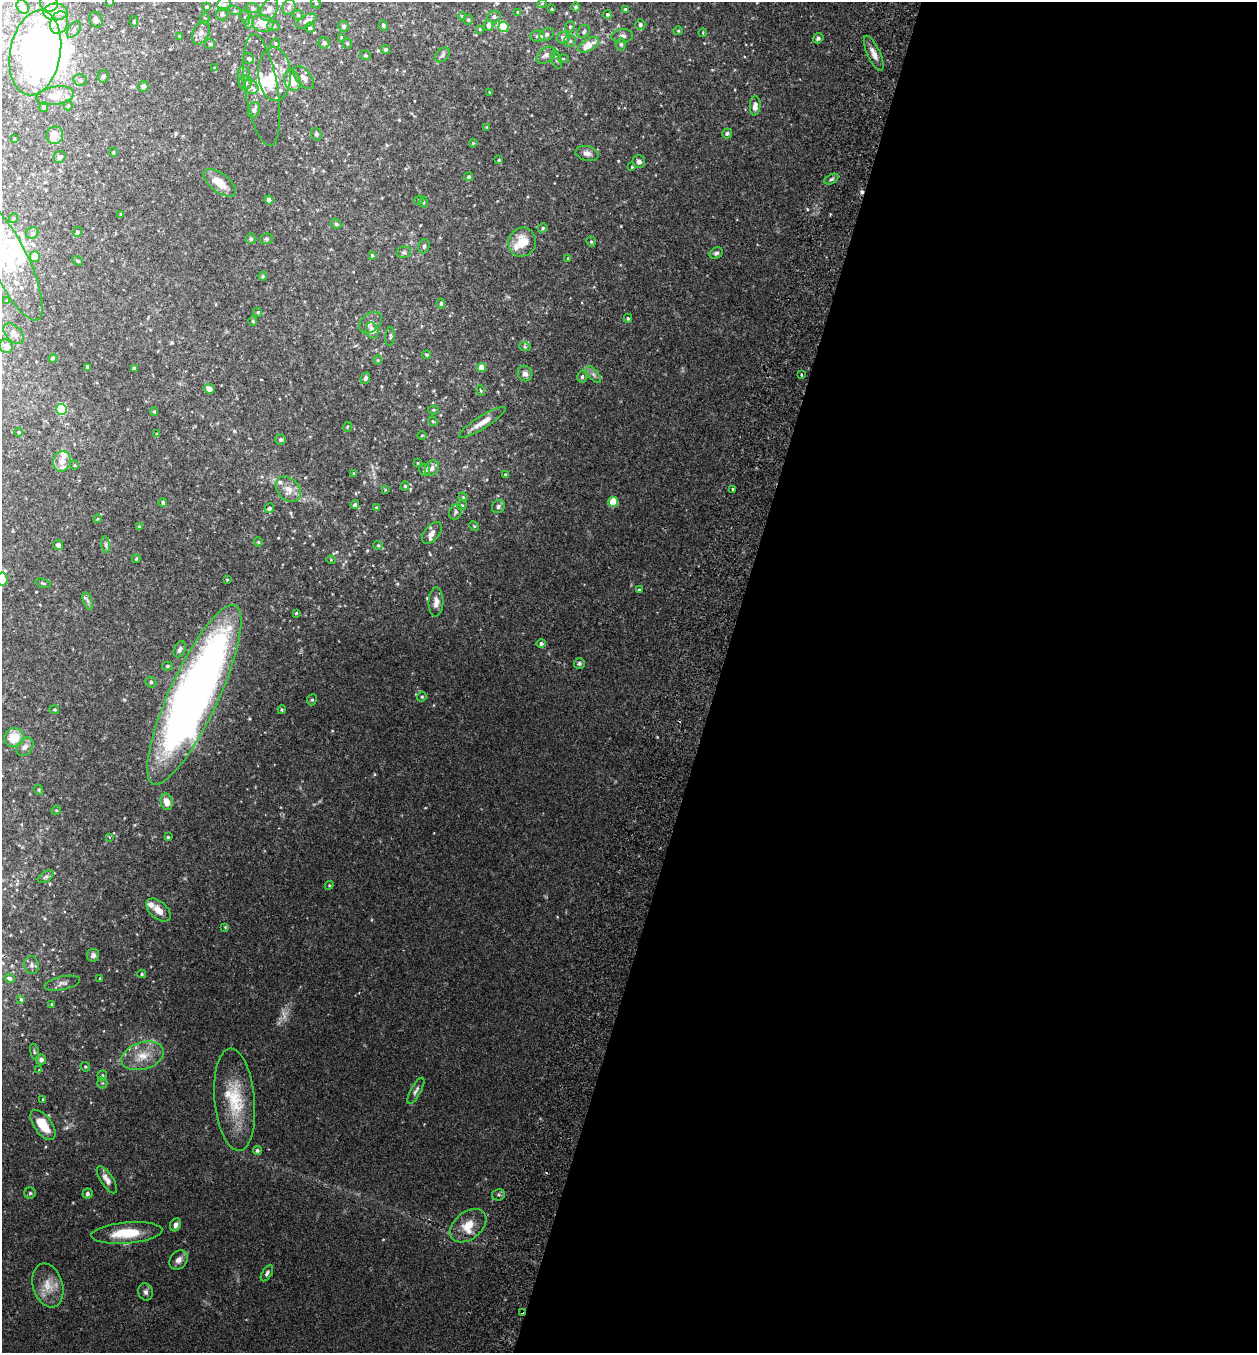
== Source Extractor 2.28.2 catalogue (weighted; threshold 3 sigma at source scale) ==
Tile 12 of 4 x 4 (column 4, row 3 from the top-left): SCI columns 3957-5211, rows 1374-2724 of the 5530 x 5451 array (HDU 1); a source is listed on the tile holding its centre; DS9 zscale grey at full resolution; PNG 1259 x 1355 px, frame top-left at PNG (2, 2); each listed source drawn as its Kron ellipse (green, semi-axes under 4 px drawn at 4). Shown black and unused: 43% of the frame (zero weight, under 2 of 3 exposures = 3% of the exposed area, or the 3 px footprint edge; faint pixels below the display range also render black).
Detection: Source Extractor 2.28.2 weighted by HDU 2 'WHT'; one run over the whole footprint, this tile lists its part. Background 0.106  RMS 0.0064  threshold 0.0286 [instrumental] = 3 sigma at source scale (4.5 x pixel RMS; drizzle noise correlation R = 1.50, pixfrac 1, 0.05/0.05 arcsec/px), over >= 5 px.
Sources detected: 286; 2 too faint to see at this stretch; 6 inside a brighter object's white glare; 1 cosmic-ray / hot-pixel residue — neither listed nor drawn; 32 inside a brighter listed object's ellipse — not listed separately; the other 245 listed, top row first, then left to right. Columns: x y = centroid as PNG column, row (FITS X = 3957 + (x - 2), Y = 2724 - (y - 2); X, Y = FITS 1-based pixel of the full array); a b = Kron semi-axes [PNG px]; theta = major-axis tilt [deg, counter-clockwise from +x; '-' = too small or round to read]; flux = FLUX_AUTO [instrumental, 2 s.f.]
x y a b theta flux
110 2 4 4 - 0.75
49 3 9 8 - 3.9
316 3 5 4 - 0.82
542 3 5 3 - 0.43
224 4 7 6 - 1.6
23 7 7 6 - 5.1
207 7 4 4 - 1.8
289 7 8 6 72 2.3
576 7 4 4 - 1.1
253 8 6 5 - 1.3
269 9 12 8 61 4.4
552 9 3 3 - 0.57
625 9 4 4 - 0.62
235 11 6 4 -19 0.78
55 12 12 8 0 5.3
517 12 4 2 - 0.48
222 14 6 6 - 1.8
608 14 4 4 - 0.96
298 15 5 5 - 1
462 16 4 4 - 0.73
494 17 7 6 - 1.5
245 18 7 4 -70 1.1
205 19 6 4 89 1
96 20 8 6 -66 1.9
468 20 5 5 - 1.1
306 21 11 5 30 3.6
134 22 5 4 - 0.74
250 22 6 4 71 0.87
59 23 11 8 70 5
263 23 11 8 -18 8.5
383 25 5 4 - 0.85
488 25 5 5 - 2.7
640 25 5 5 - 1.5
273 26 6 5 - 1.2
344 26 5 5 - 1.3
504 27 5 5 - 23
570 27 6 4 67 0.85
310 28 5 5 - 1.4
480 29 3 3 - 0.57
74 30 9 5 54 1.6
678 31 4 4 - 0.67
584 32 7 5 44 1.4
201 33 13 8 63 3.4
703 33 4 3 - 0.48
547 34 8 6 30 1.6
180 36 4 3 - 0.6
537 36 7 5 1 1.6
622 36 10 7 7 2.6
341 37 3 2 - 0.5
563 38 6 6 - 3
818 38 5 4 - 1.4
570 41 6 6 - 1.4
275 43 5 4 - 0.81
324 43 6 5 - 1.4
347 43 5 4 - 0.89
210 44 5 5 - 0.78
621 44 6 5 - 1.4
588 45 11 6 31 11
385 49 4 4 - 0.96
35 53 43 25 80 160
874 53 19 6 -66 4.2
365 55 6 3 -32 0.64
443 55 8 6 44 1.5
546 55 11 7 35 3.1
249 59 6 5 - 1.5
563 59 5 3 - 0.59
557 60 10 4 -75 1.5
215 68 4 4 - 0.82
244 74 7 6 - 1.7
274 74 27 16 -87 15
103 76 6 5 - 1.2
304 77 14 7 -51 3.2
80 80 7 5 -13 1.6
292 80 11 8 -68 7.3
245 83 7 6 - 2.6
143 86 5 5 - 1.3
251 87 8 6 -32 2.2
262 90 57 16 -81 15
489 92 3 2 - 0.33
55 96 19 9 10 8.1
68 105 5 4 - 0.73
755 106 10 5 86 4
44 107 5 4 - 1.4
254 110 8 5 70 2.4
487 127 4 2 - 0.43
727 133 5 5 - 1
316 134 6 5 - 1.2
55 135 9 8 - 6.1
14 139 3 2 - 0.45
473 143 4 4 - 0.6
113 152 4 3 - 0.56
587 153 12 7 -11 2.6
60 157 6 5 - 1.4
499 160 4 3 - 0.57
639 162 6 6 - 2.1
632 167 4 4 - 0.69
469 177 4 4 - 1.1
831 179 7 4 27 1.1
220 183 19 9 -37 8.8
269 200 4 4 - 2.2
419 200 5 3 - 0.56
424 202 5 3 - 0.56
121 214 3 3 - 0.83
13 218 5 4 - 0.75
336 224 5 4 - 0.82
543 228 5 4 - 1.1
77 232 5 4 - 1.2
32 233 6 5 - 1.3
251 239 5 5 - 1
266 239 7 5 14 1.1
522 242 15 13 68 12
591 242 5 4 - 0.9
424 246 7 5 74 1.1
404 252 7 5 13 1.3
716 253 7 5 32 1.4
372 255 3 3 - 0.63
35 257 5 5 - 7.4
568 258 4 2 - 0.49
78 261 6 3 -32 0.67
11 262 64 18 -65 34
263 276 4 4 - 0.63
7 301 4 4 - 0.64
441 304 5 4 - 1
258 312 5 4 - 0.72
628 318 4 3 - 0.94
253 321 5 4 - 0.64
370 323 13 9 38 3.6
372 330 8 6 -71 4.1
14 334 12 7 -45 2.7
390 336 9 5 85 1.2
6 346 7 6 - 4.3
525 347 6 3 -19 0.77
426 355 4 4 - 0.81
53 358 4 4 - 1.2
378 360 4 4 - 0.67
88 367 4 3 - 2.3
481 367 4 4 - 6.7
134 368 4 3 - 1.6
525 373 8 7 - 3.3
801 374 3 2 - 0.6
593 375 10 5 -51 1.9
582 377 6 5 - 1.2
365 378 6 4 66 1.8
209 389 5 4 - 3.8
481 390 5 4 - 0.66
62 409 5 5 - 45
434 410 5 4 - 0.7
154 411 4 4 - 0.69
433 421 5 4 - 0.75
482 422 27 6 32 6.1
347 427 5 3 - 0.53
19 432 4 3 - 0.75
157 434 4 4 - 0.62
422 435 4 3 - 0.47
281 439 5 5 - 1.3
62 461 10 9 - 5.6
417 463 4 3 - 0.49
74 465 4 4 - 0.65
432 468 8 6 56 2.8
425 470 6 5 - 2
354 473 4 3 - 0.44
506 475 3 3 - 1.1
405 486 4 4 - 0.87
288 489 14 10 -46 5.8
733 489 3 2 - 0.83
385 490 4 3 - 0.41
463 497 4 4 - 0.71
163 502 4 4 - 1.4
613 502 5 5 - 18
355 505 4 4 - 1.5
462 505 5 5 - 0.71
498 506 7 6 - 1.6
269 508 5 4 - 1.5
377 508 4 3 - 1
455 512 8 6 66 1.6
97 519 4 3 - 0.49
474 526 5 4 - 0.62
139 527 4 4 - 0.76
432 533 12 7 50 3.1
258 542 4 4 - 0.64
106 544 8 4 -81 1.5
58 545 5 5 - 2
378 545 4 4 - 0.7
136 559 4 3 - 0.73
331 560 5 3 - 0.49
2 579 6 5 - 7.3
227 579 3 3 - 0.53
43 583 8 3 -16 0.77
639 590 3 3 - 1.1
88 601 9 4 -71 1.4
436 602 15 7 88 3.9
296 613 3 2 - 0.51
541 643 5 4 - 1.5
180 649 8 5 65 2.4
579 663 5 5 - 1.1
167 666 5 4 - 0.75
151 682 6 5 - 0.87
194 695 98 24 65 450
422 697 5 4 - 0.88
312 700 6 4 67 0.9
54 710 5 2 - 0.56
282 710 4 3 - 0.66
14 738 10 9 - 12
25 747 10 7 52 3.1
39 790 5 3 - 0.58
167 802 8 6 -76 5.3
56 810 5 4 - 0.7
109 837 3 3 - 1
168 837 3 3 - 0.71
46 876 9 5 33 1.3
329 885 5 4 - 0.69
158 910 14 8 -42 6
225 927 3 3 - 0.46
93 955 6 6 - 2.2
31 965 9 7 -81 2
142 974 4 4 - 0.84
10 978 5 4 - 1.1
100 978 3 2 - 0.38
62 983 18 6 12 2.6
21 999 4 3 - 0.85
52 1004 3 3 - 0.59
34 1052 8 3 -77 0.78
142 1056 22 13 16 11
41 1060 5 5 - 2.5
85 1067 5 4 - 0.73
39 1070 4 4 - 0.46
102 1076 5 4 - 0.99
102 1083 5 5 - 0.83
416 1091 15 5 61 2.2
43 1099 4 3 - 0.65
235 1100 51 20 -85 29
43 1125 17 8 -54 13
257 1151 4 4 - 1.4
107 1180 16 6 -57 3.9
30 1193 6 6 - 1.1
87 1193 5 5 - 1.2
499 1195 6 5 - 1.2
176 1225 7 5 64 2.5
468 1226 20 13 39 10
127 1233 35 10 5 19
178 1260 10 8 49 3.4
267 1273 9 4 58 1.4
48 1285 22 14 -73 10
146 1292 9 7 -76 2
522 1312 3 3 - 2.1
Overlapping masked pixels (flux is a lower limit): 1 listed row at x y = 522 1312
Isophote crosses this tile's border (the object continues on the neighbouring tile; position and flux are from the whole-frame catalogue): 5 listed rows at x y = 110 2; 49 3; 269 9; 11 262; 2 579
Unlisted compact peaks at least as high as the median listed source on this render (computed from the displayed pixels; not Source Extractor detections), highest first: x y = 621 226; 66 1128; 332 731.